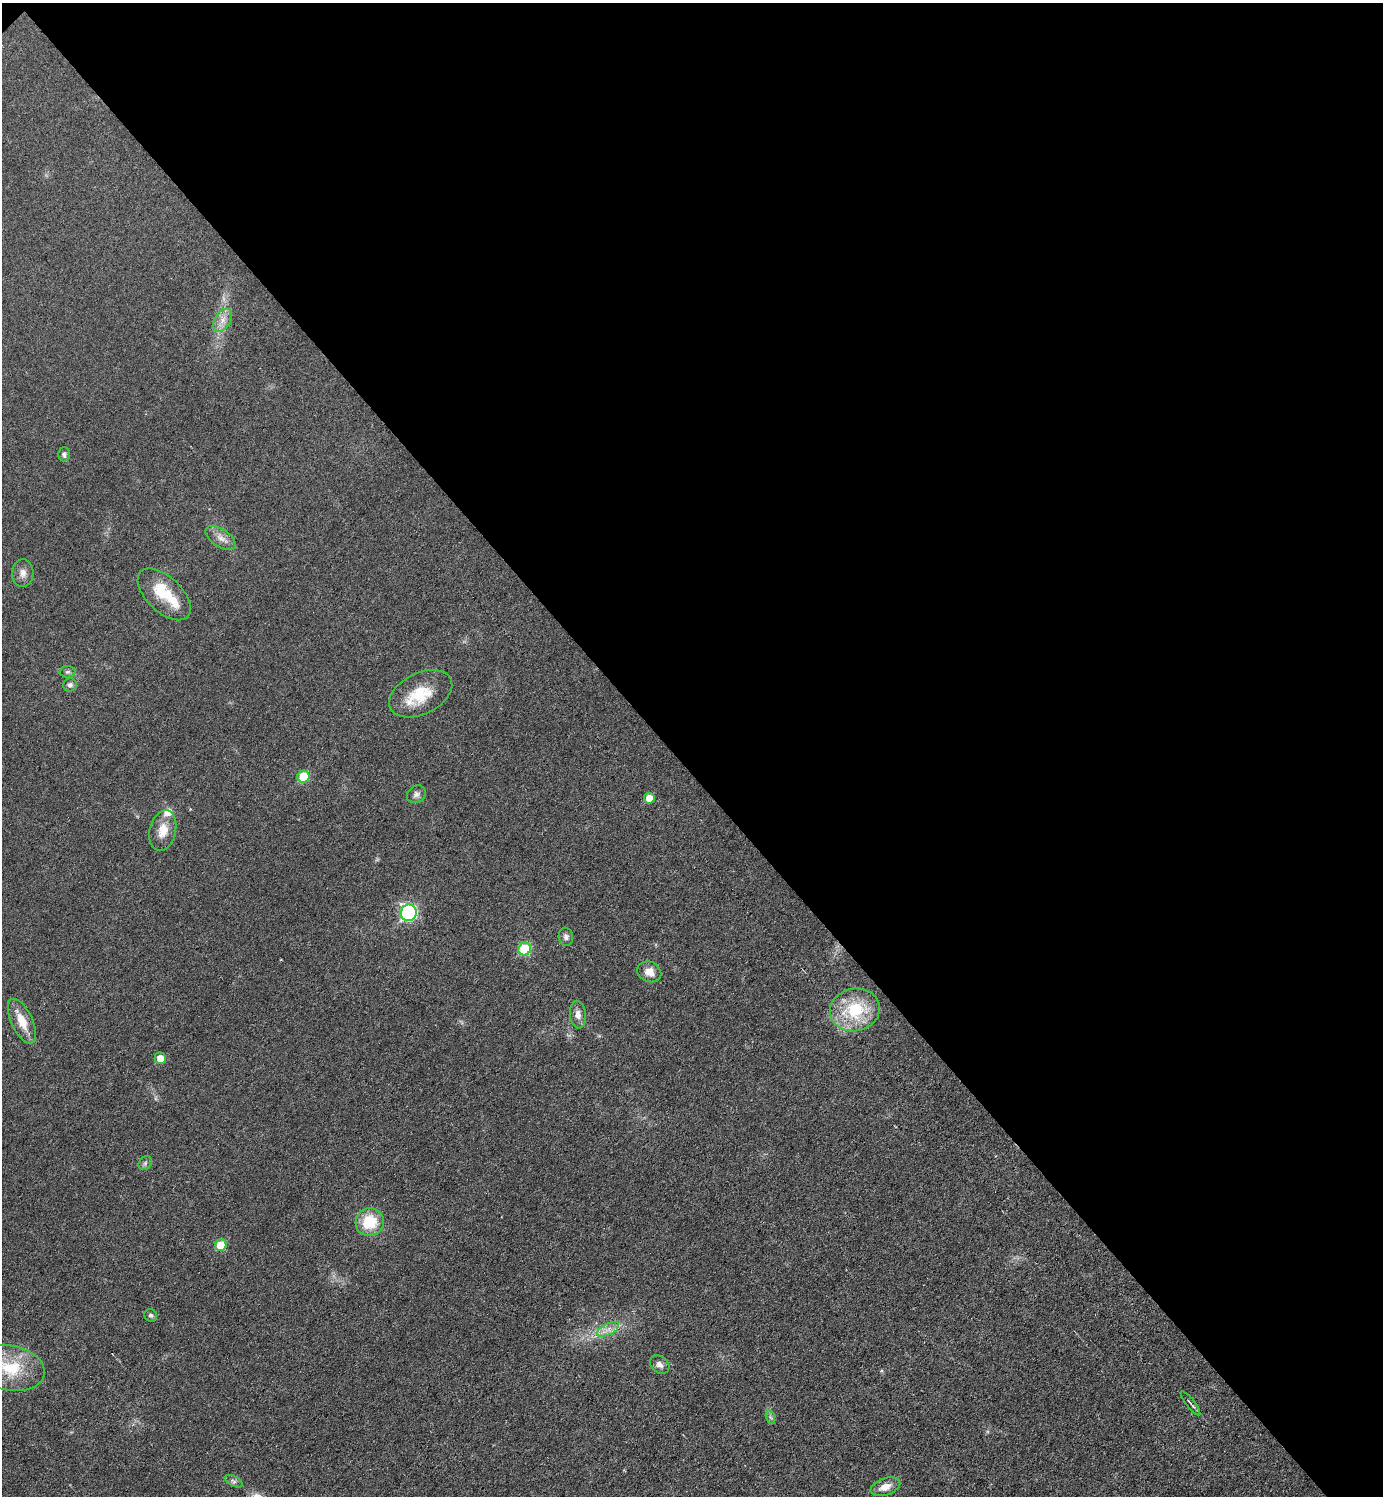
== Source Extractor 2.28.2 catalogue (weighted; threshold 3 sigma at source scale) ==
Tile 3 of 4 x 4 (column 3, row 1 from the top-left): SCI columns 3060-4440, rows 4481-5974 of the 5975 x 5976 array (HDU 1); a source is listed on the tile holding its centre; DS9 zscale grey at full resolution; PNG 1385 x 1498 px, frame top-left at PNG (2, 3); each listed source drawn as its Kron ellipse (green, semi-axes under 4 px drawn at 4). Shown black and unused: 52% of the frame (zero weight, under 3 of 6 exposures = <1% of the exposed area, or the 3 px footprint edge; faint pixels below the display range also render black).
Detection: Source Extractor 2.28.2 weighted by HDU 2 'WHT'; one run over the whole footprint, this tile lists its part. Background 0.0329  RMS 0.0039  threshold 0.016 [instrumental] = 3 sigma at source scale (4.09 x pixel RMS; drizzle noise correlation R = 1.36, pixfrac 0.8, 0.05/0.05 arcsec/px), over >= 5 px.
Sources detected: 33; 1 inside a brighter object's white glare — neither listed nor drawn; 1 inside a brighter listed object's ellipse — not listed separately; the other 31 listed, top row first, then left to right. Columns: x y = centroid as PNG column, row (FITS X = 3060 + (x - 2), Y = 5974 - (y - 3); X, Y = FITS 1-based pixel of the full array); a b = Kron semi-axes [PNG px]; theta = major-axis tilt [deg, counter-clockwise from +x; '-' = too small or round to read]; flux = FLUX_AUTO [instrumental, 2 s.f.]
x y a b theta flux
223 320 13 8 58 3
64 454 7 6 - 1.1
221 538 17 8 -33 2.9
23 573 14 10 85 2.7
164 594 33 17 -44 13
67 672 8 6 2 0.91
70 685 7 6 - 1
421 694 34 20 26 13
303 777 6 6 - 13
416 794 10 8 39 1.5
649 798 5 5 - 4.7
163 830 21 13 77 5.8
409 913 8 8 - 58
566 937 9 7 -81 1.3
525 949 6 6 - 20
649 972 12 10 -24 3.9
855 1010 25 21 11 19
578 1015 14 8 -85 2.5
22 1021 24 10 -64 7.1
160 1058 6 5 - 4.3
145 1163 7 6 - 0.97
370 1222 14 14 - 13
221 1245 6 5 - 9.6
151 1315 7 6 - 0.84
608 1329 12 5 26 2.3
660 1365 11 8 -39 1.8
10 1368 35 22 -11 17
1190 1403 15 2 -52 0.9
770 1417 7 4 -70 0.79
234 1481 9 5 -27 1
885 1487 15 8 19 3.5
Isophote crosses this tile's border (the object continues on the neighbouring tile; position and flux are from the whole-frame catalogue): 1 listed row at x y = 10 1368